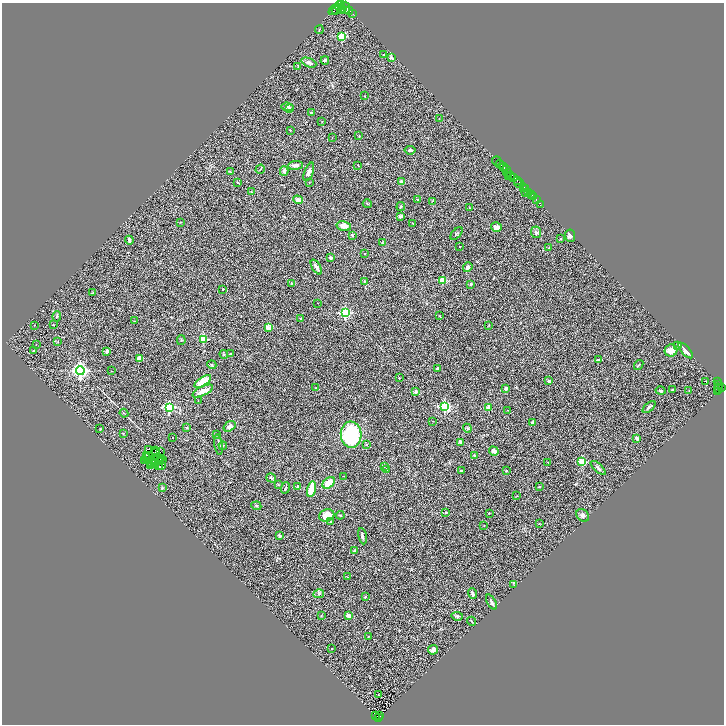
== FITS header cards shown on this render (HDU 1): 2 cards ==
NAXIS1  =                 1444
NAXIS2  =                 1444

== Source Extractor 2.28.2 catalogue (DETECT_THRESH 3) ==
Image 1444 x 1444 px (HDU 1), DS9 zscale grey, zoomed out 1/2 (1 PNG px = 2 x 2 image px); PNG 726 x 726 px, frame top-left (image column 1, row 1443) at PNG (2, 3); each listed source drawn as its Kron ellipse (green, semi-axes under 4 px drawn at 4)
Background 0.532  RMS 0.089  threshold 0.268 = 3 sigma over >= 5 px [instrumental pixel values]
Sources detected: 250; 35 cannot appear on this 1/2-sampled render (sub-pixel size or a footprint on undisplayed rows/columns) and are neither listed nor drawn; the other 215 listed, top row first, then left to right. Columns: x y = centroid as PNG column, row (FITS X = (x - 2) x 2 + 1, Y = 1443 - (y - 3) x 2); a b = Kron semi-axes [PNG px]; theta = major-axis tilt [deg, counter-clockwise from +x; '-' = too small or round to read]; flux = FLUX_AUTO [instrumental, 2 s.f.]
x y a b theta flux
342 3 3 2 - 580
339 6 5 4 - 1400
345 8 6 5 - 1300
334 9 6 1 47 230
342 9 5 2 - 500
336 10 4 2 - 190
349 10 4 2 - 470
353 14 2 1 - 19
319 30 4 2 - 11
341 36 3 3 - 560
384 55 2 2 - 6.4
391 58 4 3 - 22
325 60 4 3 - 31
309 63 8 4 -21 60
298 66 3 2 - 14
365 96 2 2 - 13
287 107 6 4 -6 30
290 108 4 4 - 20
311 113 2 2 - 53
439 119 2 1 - 4
322 122 2 1 - 6.1
290 130 3 2 - 6.4
359 136 3 2 - 8.8
332 138 2 1 - 4.6
410 150 5 3 - 29
496 161 4 2 - 34
500 164 4 2 - 560
295 165 8 4 6 61
358 165 2 1 - 6
504 168 4 2 - 430
260 169 5 2 - 16
507 170 2 2 - 78
284 171 5 4 - 65
230 172 3 2 - 11
309 172 10 4 69 77
508 173 5 3 - 150
511 175 2 2 - 100
509 176 2 1 - 75
514 177 4 3 - 310
517 181 2 1 - 39
309 182 2 2 - 7.4
402 182 4 4 - 48
238 183 3 2 - 8.8
519 184 5 3 - 570
523 187 3 2 - 470
525 189 2 2 - 330
251 192 4 3 - 17
526 193 2 1 - 29
529 193 2 2 - 330
531 195 4 2 - 210
533 197 2 2 - 280
417 199 3 2 - 11
536 199 2 2 - 130
298 200 5 4 - 70
432 201 3 2 - 11
367 204 4 2 - 11
540 205 3 2 - 8
401 207 4 3 - 14
470 208 3 2 - 7.3
401 216 4 3 - 51
181 222 3 2 - 7.4
413 223 3 2 - 7.5
344 226 7 5 -12 120
496 227 5 4 - 84
536 232 6 5 - 36
456 234 8 2 50 17
352 235 3 3 - 27
570 236 6 5 - 44
560 239 3 2 - 8.7
129 240 4 3 - 37
382 243 4 3 - 14
460 247 2 1 - 6.4
549 248 2 2 - 10
364 253 3 2 - 7.7
330 258 4 3 - 49
316 267 8 3 -57 71
468 267 5 4 - 42
443 280 3 3 - 500
364 281 4 2 - 13
292 283 3 2 - 11
471 284 3 2 - 22
223 289 2 2 - 18
92 293 3 2 - 9.5
318 303 2 2 - 15
345 313 4 3 - 2100
57 316 5 3 - 18
440 316 2 2 - 7.3
301 318 3 3 - 9.9
134 321 3 2 - 5.7
35 325 2 1 - 7.4
53 325 2 2 - 26
489 325 3 2 - 7
268 328 2 2 - 270
203 339 3 3 - 580
181 340 5 2 - 12
58 342 3 2 - 7.1
36 345 2 1 - 7.3
678 346 4 3 - 25
33 351 2 2 - 18
107 351 4 3 - 55
671 351 6 6 - 130
686 351 9 4 -48 100
224 354 4 2 - 15
231 354 3 2 - 12
139 358 2 2 - 270
598 360 2 2 - 39
212 365 5 3 - 16
639 365 5 2 - 16
437 368 3 2 - 20
80 370 4 4 - 5100
112 371 3 1 - 5
399 378 2 2 - 23
549 381 2 2 - 130
706 381 2 1 - 9.2
717 381 3 2 - 180
203 382 9 4 33 420
718 384 3 1 - 47
722 387 2 2 - 190
316 388 3 2 - 12
506 388 3 2 - 54
718 388 5 3 - 130
672 390 3 2 - 11
203 391 11 4 26 120
661 391 5 3 - 21
689 391 2 2 - 5.8
415 392 2 2 - 170
718 392 4 2 - 52
198 400 2 1 - 5.9
445 406 4 3 - 1400
169 407 3 3 - 1800
488 407 2 2 - 260
649 407 8 3 40 39
507 410 2 1 - 4.7
124 413 4 1 - 11
433 421 2 2 - 5.1
532 422 2 2 - 64
229 426 6 4 35 49
187 428 3 3 - 11
467 428 4 4 - 23
100 429 3 2 - 9.4
123 433 2 2 - 12
216 435 2 2 - 8
351 435 13 10 -85 1400
173 437 2 2 - 13
637 438 3 2 - 45
461 443 2 2 - 180
366 444 3 2 - 12
218 445 10 3 -82 34
223 446 4 2 - 12
148 449 2 1 - 7.3
155 451 4 1 - 6
494 451 5 3 - 110
160 452 3 1 - 13
155 453 2 1 - 1.9
147 455 2 1 - 2.6
474 455 3 2 - 8.5
147 457 2 1 - 9.2
149 457 2 1 - 1.8
158 458 2 1 - 4
161 459 2 1 - 5.9
145 460 3 1 - 5.6
163 460 3 1 - 0.62
160 461 3 1 - 7.1
154 462 2 1 - 2.8
548 462 2 1 - 5.9
582 462 3 3 - 590
151 463 2 1 - 0.43
155 464 2 1 - 7.1
159 465 3 2 - 10
162 465 2 1 - 17
150 466 2 2 - 12
384 466 4 3 - 15
598 468 9 3 -42 39
386 469 4 3 - 23
461 471 3 3 - 18
506 471 3 2 - 9.5
343 476 2 1 - 7.4
271 478 5 3 - 25
329 483 7 5 42 220
278 485 4 3 - 13
298 487 4 3 - 18
539 487 3 3 - 12
162 488 4 3 - 18
285 488 6 3 71 18
311 489 8 3 76 330
516 496 3 2 - 6.5
256 506 5 3 - 18
446 512 3 2 - 14
489 513 2 2 - 11
340 515 4 2 - 12
583 515 7 5 -46 49
327 516 7 6 - 330
331 522 3 2 - 23
539 524 3 2 - 8
484 525 3 2 - 8.1
279 536 3 2 - 39
362 536 8 3 -80 43
355 551 2 2 - 50
347 577 2 2 - 6
514 585 3 2 - 7.5
472 593 5 3 - 37
319 594 5 3 - 24
365 597 2 2 - 16
491 602 8 2 -63 38
321 615 2 2 - 6.3
349 616 4 4 - 60
457 616 6 3 -5 24
472 621 5 1 - 11
368 636 3 2 - 5.8
332 648 2 1 - 6.5
433 650 5 4 - 69
378 695 2 2 - 6.4
376 716 2 1 - 12
380 716 2 1 - 20
378 717 2 2 - 29
At the frame edge (FLAGS 8, measured only in part): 1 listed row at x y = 342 3
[35 sub-pixel or undisplayed-footprint detections neither listed nor drawn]